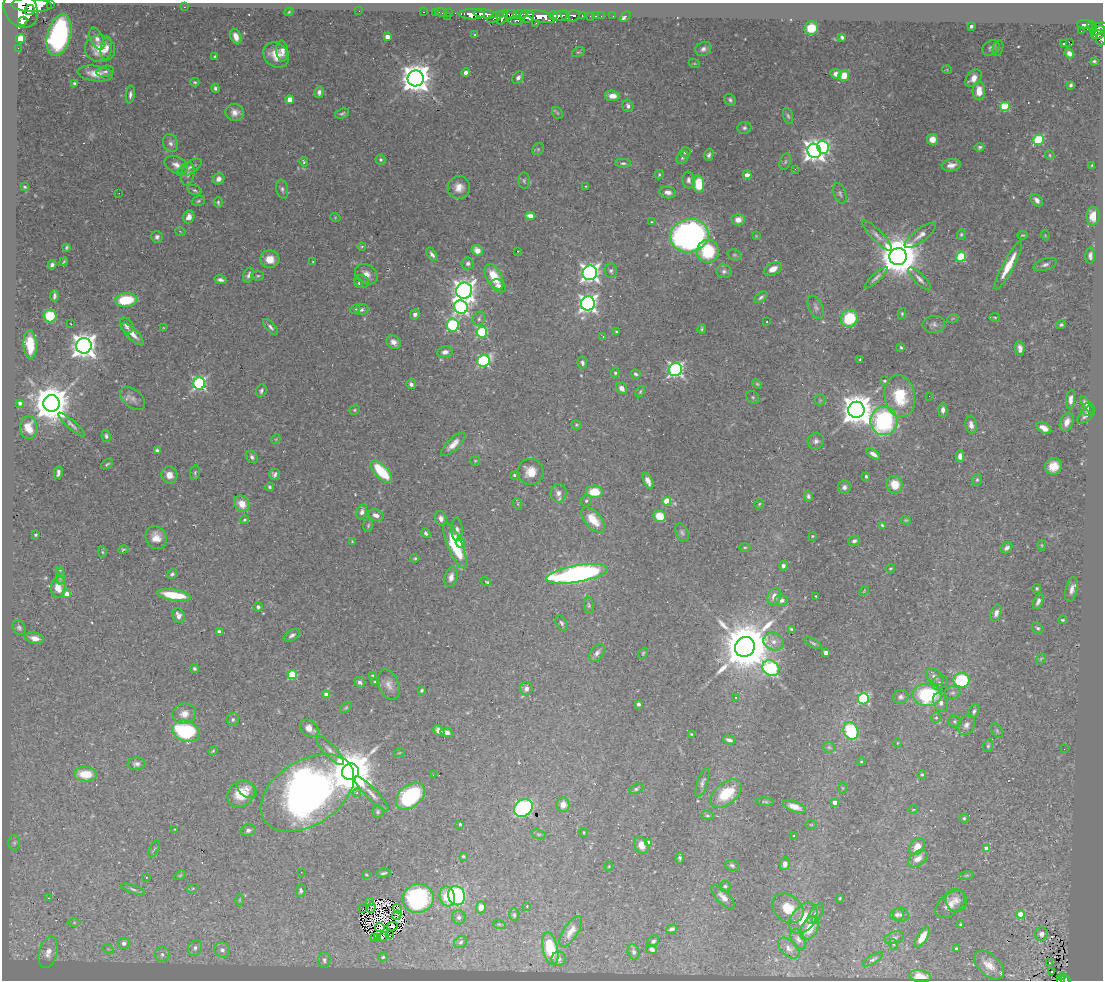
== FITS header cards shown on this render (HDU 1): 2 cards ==
NAXIS1  =                 1101
NAXIS2  =                  978

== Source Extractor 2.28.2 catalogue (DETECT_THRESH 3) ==
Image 1101 x 978 px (HDU 1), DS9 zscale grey, 1 PNG px = 1 image px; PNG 1105 x 982 px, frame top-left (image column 1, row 978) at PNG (2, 3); each listed source drawn as its Kron ellipse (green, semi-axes under 4 px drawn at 4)
Background 0.434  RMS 0.021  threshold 0.0617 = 3 sigma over >= 5 px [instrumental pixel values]
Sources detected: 530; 8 with non-positive FLUX_AUTO (blend fragments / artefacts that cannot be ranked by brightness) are neither listed nor drawn; of the other 522, the 500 brightest by FLUX_AUTO listed and drawn (22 fainter detections omitted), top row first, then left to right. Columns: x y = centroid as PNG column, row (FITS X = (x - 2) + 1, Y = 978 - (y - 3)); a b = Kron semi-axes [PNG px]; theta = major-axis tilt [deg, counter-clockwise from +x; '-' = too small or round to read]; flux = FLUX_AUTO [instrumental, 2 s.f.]
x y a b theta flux
51 4 3 2 - 87
31 5 20 7 -3 2100
184 7 2 2 - 4.7
21 9 19 15 -52 2700
30 10 5 5 - 530
359 11 2 2 - 130
289 12 4 3 - 1.5
423 12 3 2 - 3.9
435 12 2 2 - 4.8
441 13 6 2 -18 8.3
448 13 3 2 - 4.9
472 14 13 5 -1 920
485 14 12 4 -6 560
520 14 7 4 1 220
510 15 6 4 5 140
553 15 4 3 - 170
565 15 6 3 -59 180
447 16 2 2 - 7.8
560 16 8 5 5 350
573 16 7 5 30 110
582 16 3 2 - 28
591 16 3 3 - 17
595 16 3 2 - 9.7
601 16 2 2 - 4.6
613 16 2 2 - 3.4
495 17 9 4 31 210
502 17 8 4 65 320
527 17 7 6 - 500
541 17 14 5 -14 1300
625 17 6 3 41 8
516 20 8 4 0 140
22 21 5 3 - 160
536 23 2 2 - 4.6
1085 25 8 4 -6 86
1092 25 4 3 - 68
971 26 3 3 - 4.9
1101 26 6 4 12 170
811 28 7 6 - 37
1093 29 4 3 - 31
1081 31 2 2 - 2.8
1098 31 7 3 22 140
59 35 21 11 76 320
475 35 3 2 - 1.4
1098 35 7 4 13 160
236 37 8 5 -67 13
387 37 4 4 - 17
842 37 4 3 - 3
21 38 4 4 - 55
97 39 12 6 -65 7.7
1101 39 6 5 - 44
1069 42 3 2 - 180
1064 44 3 3 - 4.4
18 48 2 2 - 3.3
106 48 11 5 82 7.5
991 48 9 7 34 4.5
998 48 8 5 77 3
100 49 15 13 -10 30
703 49 8 6 29 5.2
282 51 10 6 -83 8.4
578 52 7 4 23 1.8
1069 53 5 4 - 5.7
276 55 14 11 -39 23
215 56 3 3 - 2.5
1094 61 4 3 - 2.2
694 63 5 3 - 1.6
947 70 5 3 - 1.1
105 71 9 5 15 3.6
466 72 4 4 - 6.3
95 73 18 7 -7 17
836 74 5 5 - 7.3
844 76 5 5 - 28
416 78 8 8 - 2300
518 78 7 5 51 5.8
973 78 10 6 49 13
195 82 4 3 - 2
75 83 4 3 - 2.2
1071 85 4 3 - 2.7
215 88 4 3 - 2.8
979 91 9 6 -89 20
319 92 6 4 80 4.7
130 94 9 4 81 4.9
612 96 7 5 -4 15
290 100 4 4 - 26
730 100 6 5 - 3.1
628 106 6 5 - 5.1
1005 107 5 4 - 78
235 112 9 8 - 10
557 113 6 4 -56 2
342 114 7 4 17 2.9
788 116 8 5 -73 3
744 128 7 6 - 3.5
932 139 5 5 - 14
1038 140 5 5 - 110
171 143 9 7 -66 6
823 147 7 6 - 170
980 147 5 4 - 2.6
538 149 6 5 - 2.1
814 151 7 6 - 1100
685 152 5 5 - 3
709 155 6 4 75 4.1
1050 155 5 4 - 1.7
682 158 7 5 44 2.9
381 159 5 5 - 2.7
304 162 5 3 - 2.1
785 162 8 5 71 3.7
623 163 8 4 -4 3.3
176 165 12 8 -26 9.8
951 165 9 6 10 9.4
1092 165 3 2 - 1.3
189 167 14 6 30 7
795 169 3 3 - 2.4
188 174 12 6 80 6.8
659 174 5 3 - 1.7
747 175 4 3 - 15
219 179 6 5 - 6.5
688 180 8 6 -86 5.2
524 181 8 6 -88 3.4
699 184 8 5 -86 42
586 186 3 3 - 1.1
25 187 4 3 - 1.7
459 187 11 11 - 15
282 189 9 6 -77 4.6
195 190 8 4 -18 2.9
668 192 8 6 -10 8
119 193 2 2 - 16
840 193 11 6 -72 4.1
1037 200 7 5 -48 7.9
198 201 7 5 19 2.6
218 202 5 3 - 2.1
530 216 5 4 - 15
1093 216 9 6 87 17
189 217 7 5 69 9.5
335 217 5 3 - 1.2
738 220 7 6 - 12
652 222 4 3 - 1.4
180 231 5 3 - 1.1
961 234 5 4 - 2
920 235 19 6 37 10
1022 235 5 3 - 1.7
1045 235 5 3 - 1.2
689 236 19 16 15 650
756 236 3 3 - 1.1
877 236 20 5 -45 7.9
157 237 6 5 - 4
362 246 4 3 - 1.3
66 247 4 3 - 2.1
477 250 6 5 - 10
518 251 3 3 - 2.2
708 251 11 11 - 71
432 254 8 4 -56 5.1
734 255 7 5 -20 2.5
1090 256 8 5 89 5
898 257 8 8 - 5700
961 257 5 4 - 100
270 259 9 9 - 17
64 262 4 2 - 1.5
313 262 3 2 - 1.1
468 263 6 6 - 4.2
52 265 4 4 - 3.8
1045 265 12 6 18 5.2
1008 266 27 5 62 31
773 269 9 6 28 13
611 271 7 6 - 3.5
724 271 7 7 - 4.3
590 273 7 7 - 670
366 274 12 9 -34 11
249 275 8 5 69 5.2
258 276 6 5 - 2
494 277 14 7 -61 38
876 278 15 4 43 4.8
919 279 15 5 -45 6.6
220 280 6 4 -12 4.7
361 282 7 6 - 3.2
359 283 5 4 - 1.7
499 286 8 5 -35 6.7
464 291 8 8 - 1000
54 296 5 3 - 3.6
761 297 8 4 39 3.4
126 300 11 6 5 61
588 303 7 7 - 570
461 307 7 6 - 320
816 307 12 7 -65 5.6
355 309 5 4 - 2.1
361 310 7 5 6 4.3
902 313 5 4 - 1.9
415 314 5 4 - 6.2
50 316 6 6 - 65
995 317 5 3 - 1.5
849 318 9 8 - 70
953 318 6 3 19 1.5
479 319 7 6 - 3.6
767 322 3 3 - 12
71 324 3 2 - 1
934 324 11 8 4 6
127 325 8 6 -57 7
453 325 6 6 - 170
1061 325 5 4 - 2.8
270 327 10 4 -47 4.3
164 328 4 3 - 1.5
702 329 4 3 - 2.1
482 332 5 5 - 110
616 332 3 2 - 1.4
132 334 15 5 -45 12
603 336 3 3 - 1.5
394 342 8 6 -39 8.5
30 345 14 6 -86 36
84 346 8 7 - 1600
901 347 3 3 - 1.7
1020 348 7 4 -83 7
445 352 8 5 10 6
860 359 3 3 - 1.9
483 361 6 5 - 200
582 363 6 5 - 3.7
675 370 7 6 - 390
615 373 5 4 - 2.3
636 374 5 4 - 3
885 381 3 3 - 2.8
199 383 6 6 - 290
411 384 5 4 - 4.6
757 384 5 4 - 1.7
622 388 6 5 - 9.7
261 391 7 5 68 3.4
640 392 6 4 63 1.9
900 396 21 15 -81 65
929 396 2 2 - 2.1
753 397 7 5 -45 2.5
133 398 14 9 -40 8.7
1071 399 9 4 83 8.8
820 400 5 5 - 1.9
20 403 4 3 - 3.3
52 403 8 8 - 4300
1087 405 10 4 -52 7.3
1087 409 6 6 - 3.7
355 410 5 4 - 1.8
856 410 8 8 - 2900
943 410 6 4 88 7
1086 415 11 6 47 5.6
884 421 14 13 - 230
1067 422 10 6 69 11
72 425 17 4 -41 5.7
576 425 5 4 - 1.9
971 425 9 5 -79 7.3
29 428 11 8 -88 21
1044 428 8 5 -31 12
106 436 6 4 -79 3
276 439 5 4 - 1.4
816 441 8 7 - 5.6
453 444 16 6 44 13
157 450 4 4 - 2.9
873 454 8 4 -35 6.5
960 456 6 4 -88 7.6
252 457 7 5 -46 3.6
475 461 5 5 - 1.6
107 464 6 3 29 2.1
1053 466 8 8 - 19
381 471 14 6 -46 64
531 472 13 13 - 22
58 473 6 3 78 4.3
195 473 7 4 83 2.5
275 474 5 5 - 4.1
169 475 8 8 - 12
514 475 3 3 - 2.1
866 476 4 3 - 2.1
977 480 6 5 - 2.4
648 481 9 4 -65 8.3
895 485 9 8 - 26
269 487 4 4 - 2.5
844 487 6 6 - 4.9
594 492 8 6 -3 36
558 493 9 8 - 8
808 496 5 4 - 3.8
586 501 6 5 - 3.2
667 501 4 4 - 42
242 504 8 7 - 19
518 504 6 3 -72 1.7
759 504 5 4 - 1.6
362 512 8 5 75 5.7
376 515 8 5 -20 8.2
660 516 6 5 - 33
441 518 7 5 -73 7.4
244 520 5 4 - 2.1
593 520 15 8 -48 28
906 520 5 4 - 1.5
368 525 6 4 72 2.1
882 525 4 3 - 1.9
457 529 11 5 -88 5.6
682 532 10 6 -67 3.8
426 533 5 4 - 3.3
36 535 3 3 - 1.7
812 536 3 3 - 1.2
156 538 11 10 - 16
352 541 3 2 - 1
854 541 6 4 21 4.3
460 543 5 4 - 24
455 545 24 7 -67 84
1042 545 5 3 - 1.4
745 547 5 3 - 1.8
1007 548 6 5 - 5.1
123 550 5 3 - 2
102 552 5 3 - 1.6
415 558 4 3 - 1.8
783 566 4 4 - 4.7
890 568 5 4 - 1.9
60 570 3 2 - 1.2
172 574 5 4 - 3.1
577 574 31 8 10 480
61 577 8 4 89 3
451 577 10 6 76 8.5
486 581 5 3 - 5.9
58 587 11 7 84 18
1037 588 4 4 - 1.9
1072 589 12 5 76 8.8
864 591 6 3 46 1.3
67 594 4 4 - 18
174 595 17 5 -9 49
816 596 2 2 - 1.1
774 597 9 6 75 12
781 600 6 5 - 7.4
1038 601 8 4 66 5.2
589 605 8 4 -85 2.6
258 607 4 4 - 3.6
996 613 8 5 73 7.9
178 616 7 6 - 7.9
1062 620 4 3 - 1.9
562 623 8 5 -58 3.4
19 627 7 6 - 3.7
1038 628 6 5 - 3.1
792 629 4 4 - 2.2
219 632 4 4 - 3.3
292 635 9 5 31 4.8
35 638 9 5 -10 11
774 642 10 8 -19 9.8
813 643 9 3 -30 2.5
745 647 10 9 - 9400
597 653 10 6 52 5.8
643 653 6 4 53 1.8
826 653 4 4 - 8.1
1041 659 6 4 56 1.8
771 668 9 7 -35 180
194 669 4 4 - 2.4
292 675 5 4 - 73
373 675 4 3 - 1.6
935 677 10 6 -40 7.2
961 680 8 7 - 110
360 682 5 5 - 4
375 682 4 3 - 1.9
940 683 8 6 29 4.7
389 685 16 10 -69 11
526 689 7 6 - 7.6
422 690 4 3 - 2.5
953 693 8 6 15 3.8
326 695 4 4 - 9.9
927 695 14 11 -2 120
736 697 3 3 - 2.2
901 697 8 7 - 4.5
863 699 5 5 - 150
941 703 10 6 -60 6.9
639 704 4 3 - 3.4
346 707 7 4 40 2.1
974 711 7 5 65 3.5
184 714 12 10 17 13
936 718 5 5 - 2.4
233 719 6 6 - 3.4
955 721 6 5 - 2.5
966 725 11 8 60 7.4
309 728 10 7 -37 12
186 731 14 10 -18 150
439 731 6 4 -41 11
851 731 9 7 -63 98
997 731 8 5 -64 2.4
446 732 6 4 -15 6.4
692 734 3 3 - 1.3
729 740 6 3 -20 4.5
897 743 4 3 - 1
988 746 6 5 - 2.5
829 747 6 5 - 2.5
1064 749 2 2 - 1.6
330 750 19 6 -46 8.7
213 751 5 3 - 1.6
399 753 5 3 - 1.5
861 762 4 3 - 1.3
136 764 9 6 3 5.4
350 772 8 8 - 6400
85 774 11 7 -4 37
433 775 3 2 - 2.2
922 775 4 3 - 1.9
702 782 15 5 71 4.9
842 788 6 4 -90 1.3
247 789 11 7 -39 7.5
636 789 7 4 24 2.9
307 793 51 32 32 970
357 793 4 4 - 2.2
241 794 14 12 39 40
371 794 24 5 -46 10
726 794 18 10 38 54
410 796 16 10 39 150
765 802 9 4 -5 2.4
835 802 4 4 - 9.3
563 804 7 6 - 13
794 807 12 5 -19 12
523 808 10 8 39 240
913 809 4 3 - 1.2
378 812 6 6 - 2.8
707 815 6 4 -5 2.4
964 818 5 4 - 2.4
460 824 3 3 - 2
811 825 6 4 -1 1.4
175 829 3 2 - 1.1
248 830 7 6 - 5.8
584 832 4 2 - 1.3
539 834 7 4 -18 2.5
794 836 3 3 - 1.7
14 843 8 6 -90 3.3
649 843 4 4 - 10
641 845 9 6 -63 11
917 846 9 6 53 17
987 848 4 4 - 17
154 849 9 2 64 1.6
463 856 3 3 - 1.8
680 858 5 3 - 3
918 859 11 7 37 13
785 864 6 5 - 6.7
732 865 7 5 -26 3.2
609 866 4 3 - 1.1
301 872 2 2 - 1.3
383 873 7 3 11 2.8
180 875 6 4 29 1.8
366 875 3 2 - 1.2
966 875 7 3 9 2
146 877 3 3 - 2
725 886 5 5 - 2.9
193 888 6 4 19 1.9
133 889 12 4 -18 4.1
301 891 6 5 - 3.6
457 896 10 8 -68 160
447 897 10 7 -76 38
723 897 15 6 -46 8.9
49 898 3 2 - 19
418 898 15 14 - 180
840 898 4 3 - 1.4
239 900 6 4 90 1.8
956 900 11 10 - 9.1
369 902 3 2 - 2.8
950 904 17 10 41 15
527 906 3 3 - 1.1
481 907 6 5 - 13
371 908 5 2 - 1.3
788 908 17 13 -39 29
363 909 2 2 - 1.9
398 909 5 2 - 1.8
816 914 12 5 54 5.2
1021 914 4 4 - 26
397 915 5 2 - 2.2
514 915 6 5 - 2.7
897 915 7 6 - 4.5
901 915 8 7 - 4.5
459 917 7 6 - 4.2
803 918 17 11 52 30
816 920 4 4 - 14
74 923 6 4 1 2.3
499 924 6 4 -18 1.8
961 925 4 3 - 2.4
392 926 6 3 6 1.5
380 928 5 4 - 2.8
810 928 13 8 61 24
672 929 6 4 18 4.2
571 931 17 7 56 14
1041 934 6 6 - 9.6
390 935 4 2 - 1.8
378 937 3 2 - 2.7
382 937 7 4 25 1.2
922 937 11 5 59 20
375 938 4 3 - 1.5
894 938 10 6 17 4.6
798 939 11 6 -61 5.3
653 941 6 5 - 3.4
461 942 7 5 33 3.2
124 943 6 5 - 6.6
893 944 5 3 - 1.7
195 948 8 6 59 5.5
789 948 13 7 -44 6.8
108 949 6 4 -33 1.9
550 949 16 7 -77 56
652 949 5 4 - 4
956 949 3 3 - 4.4
222 950 8 7 - 6.1
48 952 16 9 74 17
634 952 7 6 - 4.3
162 954 7 7 - 6.1
383 957 5 4 - 1.9
559 959 7 7 - 4.6
873 959 11 4 31 3.1
324 960 8 6 88 4.1
1050 963 4 3 - 1.2
989 965 18 10 -42 18
1052 971 3 2 - 1.8
920 976 11 6 -7 17
1062 976 4 2 - 3.5
1065 979 5 3 - 42
1060 980 4 2 - 12
At the frame edge (FLAGS 8, measured only in part): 6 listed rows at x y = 51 4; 21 9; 1101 26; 1101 39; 1065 979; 1060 980
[22 fainter detections neither listed nor drawn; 8 non-positive-flux detections neither listed nor drawn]